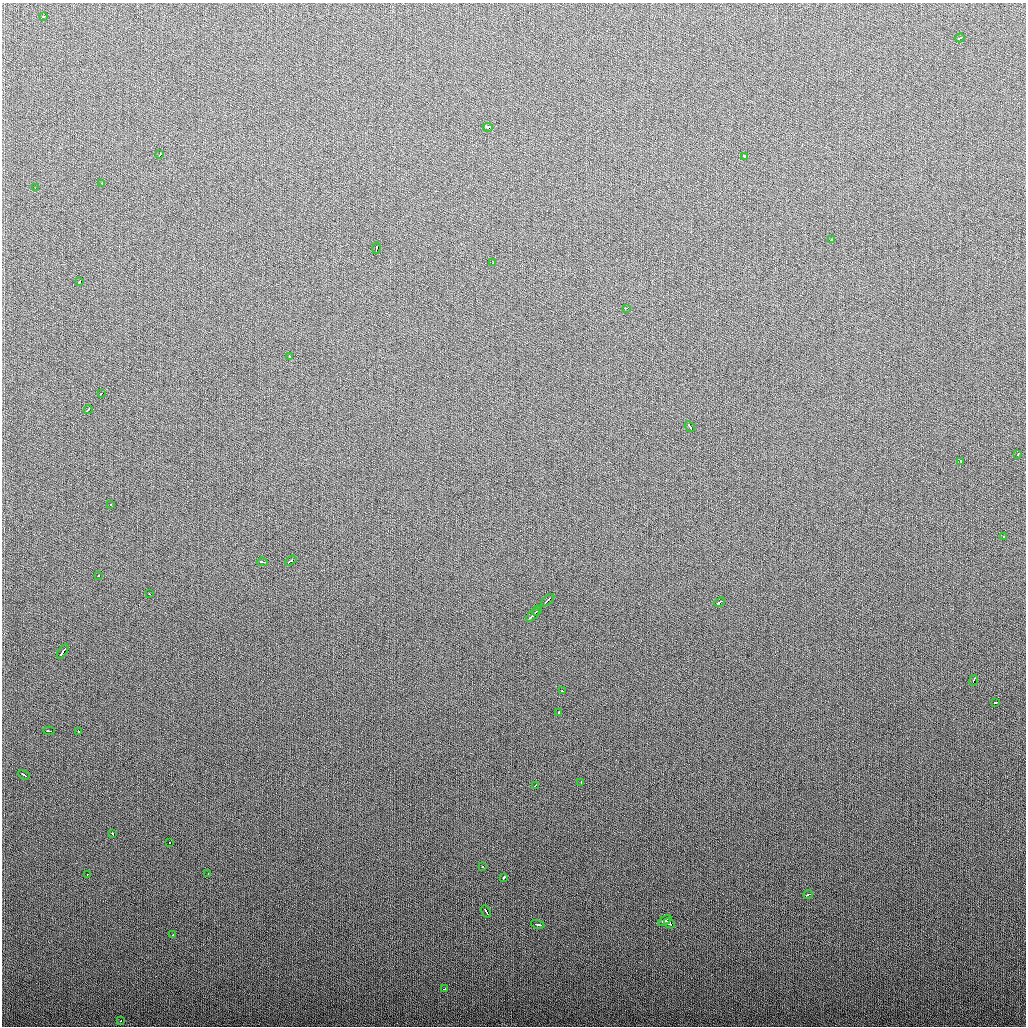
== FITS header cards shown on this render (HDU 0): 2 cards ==
NAXIS1  =                 1024
NAXIS2  =                 1024

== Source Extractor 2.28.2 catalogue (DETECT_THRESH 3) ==
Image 1024 x 1024 px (HDU 0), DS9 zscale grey, 1 PNG px = 1 image px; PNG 1028 x 1028 px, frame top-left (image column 1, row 1024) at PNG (2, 3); each listed source drawn as its Kron ellipse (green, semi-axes under 4 px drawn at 4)
Background 281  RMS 11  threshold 32.2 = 3 sigma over >= 5 px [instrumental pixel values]
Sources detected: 52; all 52 listed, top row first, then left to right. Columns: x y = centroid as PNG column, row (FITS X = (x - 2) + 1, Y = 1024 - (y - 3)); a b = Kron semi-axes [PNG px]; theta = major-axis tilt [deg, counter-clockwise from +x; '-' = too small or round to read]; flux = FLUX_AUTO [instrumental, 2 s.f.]
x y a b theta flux
44 16 3 3 - 1600
960 38 4 3 - 2800
488 127 5 3 - 23000
160 155 4 3 - 3500
745 157 3 3 - 4600
102 183 3 2 - 1400
35 188 2 2 - 2000
831 239 3 3 - 3000
376 248 5 3 - 6800
493 263 3 2 - 1200
79 282 4 3 - 2500
626 308 3 2 - 2300
290 357 4 3 - 2200
101 393 3 3 - 3300
88 410 4 3 - 2500
690 427 6 3 -56 3300
1018 454 3 2 - 2000
961 461 3 2 - 2300
110 505 3 2 - 1700
1003 537 3 2 - 2100
291 561 6 3 34 5300
262 562 5 3 - 2300
98 575 3 3 - 1600
150 594 3 2 - 1400
548 600 8 3 41 6100
719 602 6 3 39 7800
537 611 5 3 - 1700
533 615 8 2 44 4200
63 652 8 3 57 5500
973 681 5 2 - 3600
562 691 3 2 - 2200
996 702 3 2 - 2600
559 712 4 3 - 3600
49 731 5 2 - 2700
78 731 3 3 - 2800
24 775 6 2 -30 2600
581 782 3 2 - 2400
535 785 4 3 - 3600
113 834 4 3 - 2800
170 843 3 2 - 1900
483 866 3 2 - 790
87 874 2 2 - 930
208 874 3 2 - 1400
504 877 4 3 - 3500
808 894 4 3 - 2600
486 912 6 3 -62 11000
665 921 7 3 35 8700
669 923 6 3 -40 8000
538 924 7 3 -12 3600
173 935 3 2 - 1300
445 989 3 3 - 4300
120 1021 3 2 - 1500